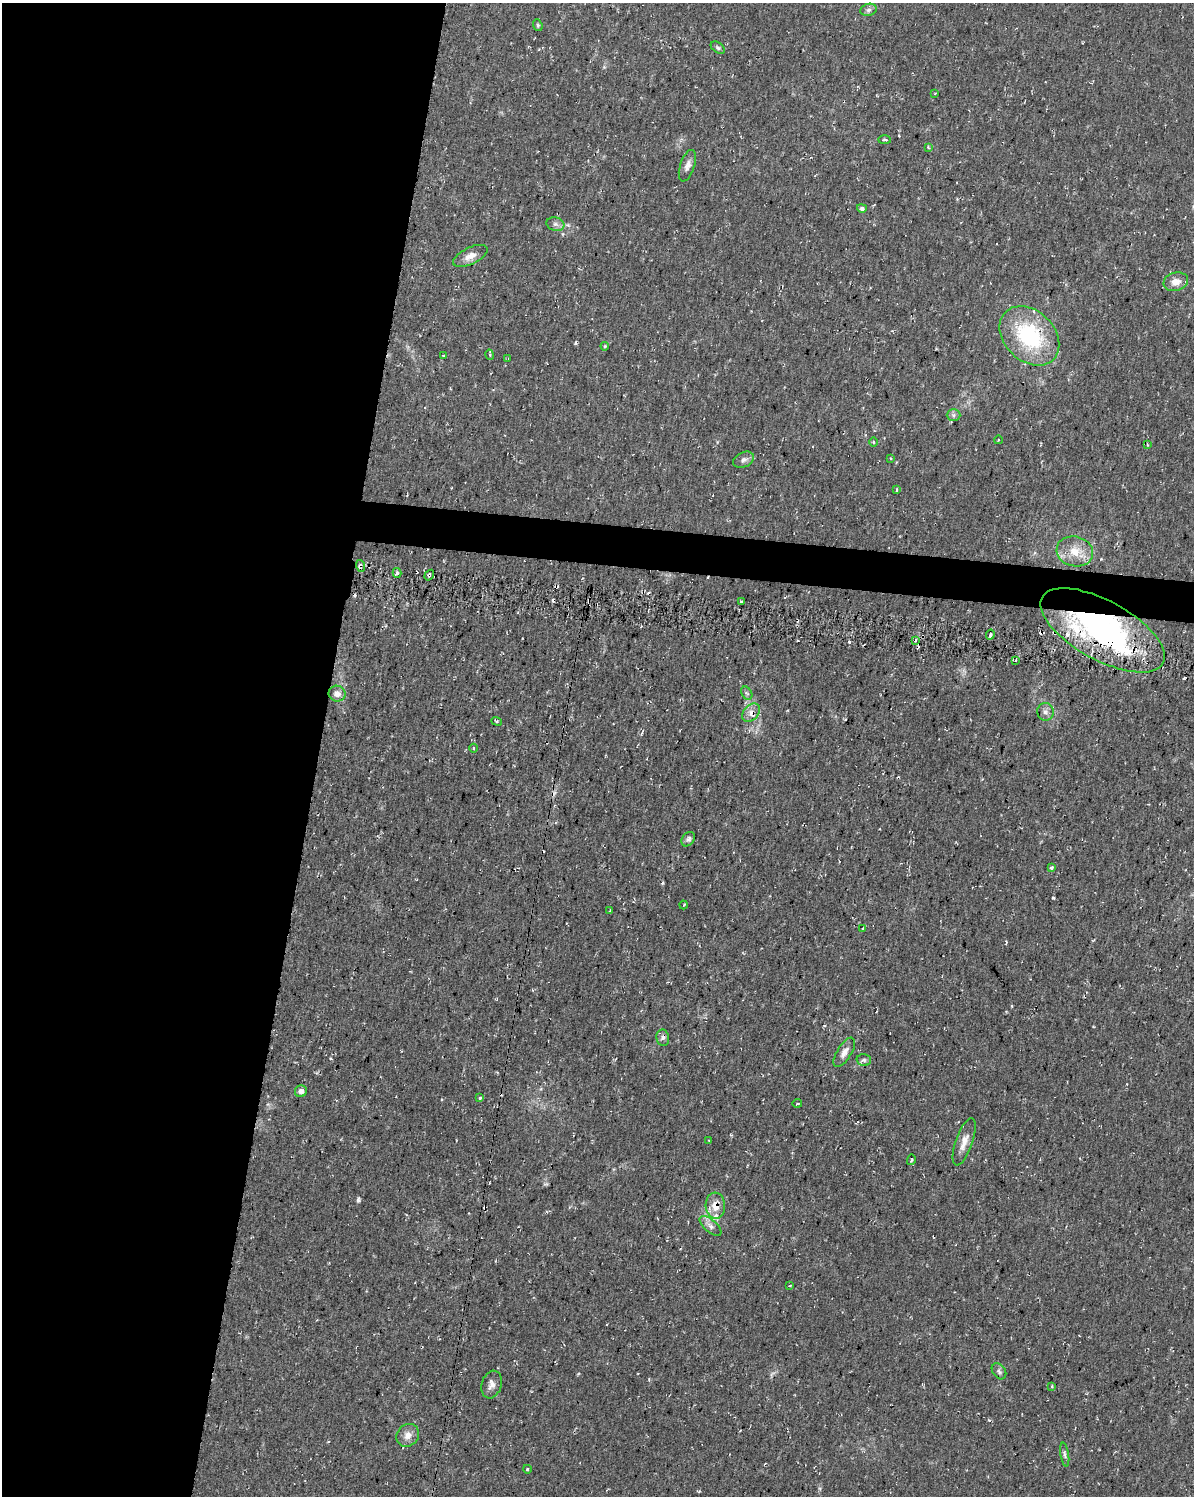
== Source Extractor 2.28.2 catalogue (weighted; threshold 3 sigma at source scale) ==
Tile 5 of 4 x 3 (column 1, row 2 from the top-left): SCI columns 7-1198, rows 1776-3269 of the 4783 x 5045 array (HDU 1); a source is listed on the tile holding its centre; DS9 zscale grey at full resolution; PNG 1196 x 1498 px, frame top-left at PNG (2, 3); each listed source drawn as its Kron ellipse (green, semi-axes under 4 px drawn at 4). Shown black and unused: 29% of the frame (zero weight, under 2 of 3 exposures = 2% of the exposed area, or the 3 px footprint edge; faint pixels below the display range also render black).
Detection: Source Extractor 2.28.2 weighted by HDU 2 'WHT'; one run over the whole footprint, this tile lists its part. Background 0.035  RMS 0.0055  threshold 0.0246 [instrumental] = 3 sigma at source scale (4.5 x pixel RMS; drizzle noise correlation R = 1.50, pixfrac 1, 0.0396/0.0396 arcsec/px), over >= 5 px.
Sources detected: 70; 8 cosmic-ray / hot-pixel residue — neither listed nor drawn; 1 inside a brighter listed object's ellipse — not listed separately; the other 61 listed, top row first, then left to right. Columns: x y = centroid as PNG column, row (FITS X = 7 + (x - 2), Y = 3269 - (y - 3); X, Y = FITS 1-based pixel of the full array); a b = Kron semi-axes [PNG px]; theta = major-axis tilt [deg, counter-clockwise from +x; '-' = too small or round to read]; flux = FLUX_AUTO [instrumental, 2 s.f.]
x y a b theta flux
868 10 8 6 16 1.6
538 25 6 4 -70 0.79
718 48 8 5 -35 1
935 94 3 3 - 0.58
884 140 6 3 0 0.72
928 147 4 4 - 0.56
687 166 16 7 71 3.3
862 208 5 4 - 1.5
555 224 9 6 -15 1.9
470 256 18 8 26 5.1
1176 282 12 9 15 4.9
1029 336 34 25 -44 51
605 346 4 4 - 0.52
444 355 3 2 - 0.53
490 355 5 3 - 0.57
508 358 3 2 - 0.41
953 415 7 6 - 1.4
998 440 4 3 - 0.45
873 442 4 3 - 0.55
1147 444 3 2 - 0.42
890 458 3 3 - 0.61
744 460 11 7 26 2.2
896 490 4 3 - 0.61
1075 551 18 15 -13 10
361 566 6 3 -71 1.1
397 573 5 4 - 1.4
429 575 5 3 - 0.83
741 602 3 2 - 0.71
1103 630 69 29 -29 140
990 635 5 3 - 1.6
915 640 4 3 - 1.2
1016 660 4 3 - 0.89
747 693 7 5 -58 1.1
337 694 8 8 - 3.7
1045 712 9 8 - 2.1
751 713 10 7 49 3.6
497 721 5 3 - 0.57
474 748 4 3 - 0.65
688 839 8 6 51 1.7
1051 868 3 3 - 1.9
684 905 4 3 - 0.47
610 911 3 3 - 0.62
863 928 3 2 - 0.43
663 1038 8 6 -80 1.7
844 1052 17 7 58 3.4
864 1060 7 5 -14 1.3
301 1091 6 6 - 2.6
480 1098 3 3 - 3.5
797 1103 5 2 - 0.54
709 1140 4 2 - 0.4
964 1142 25 8 71 5.7
911 1160 5 3 - 0.59
715 1206 13 9 -85 6.4
710 1226 13 6 -41 2.5
790 1286 4 2 - 0.5
999 1371 9 6 -53 1.5
492 1385 14 10 74 3.4
1052 1386 3 3 - 0.57
408 1435 12 10 45 4.4
1065 1455 12 4 -81 1.6
527 1469 4 3 - 0.58
Overlapping masked pixels (flux is a lower limit): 5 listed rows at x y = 361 566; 429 575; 1103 630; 751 713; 715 1206
Unlisted compact peaks at least as high as the median listed source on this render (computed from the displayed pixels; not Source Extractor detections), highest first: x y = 358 1200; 1053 898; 575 343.